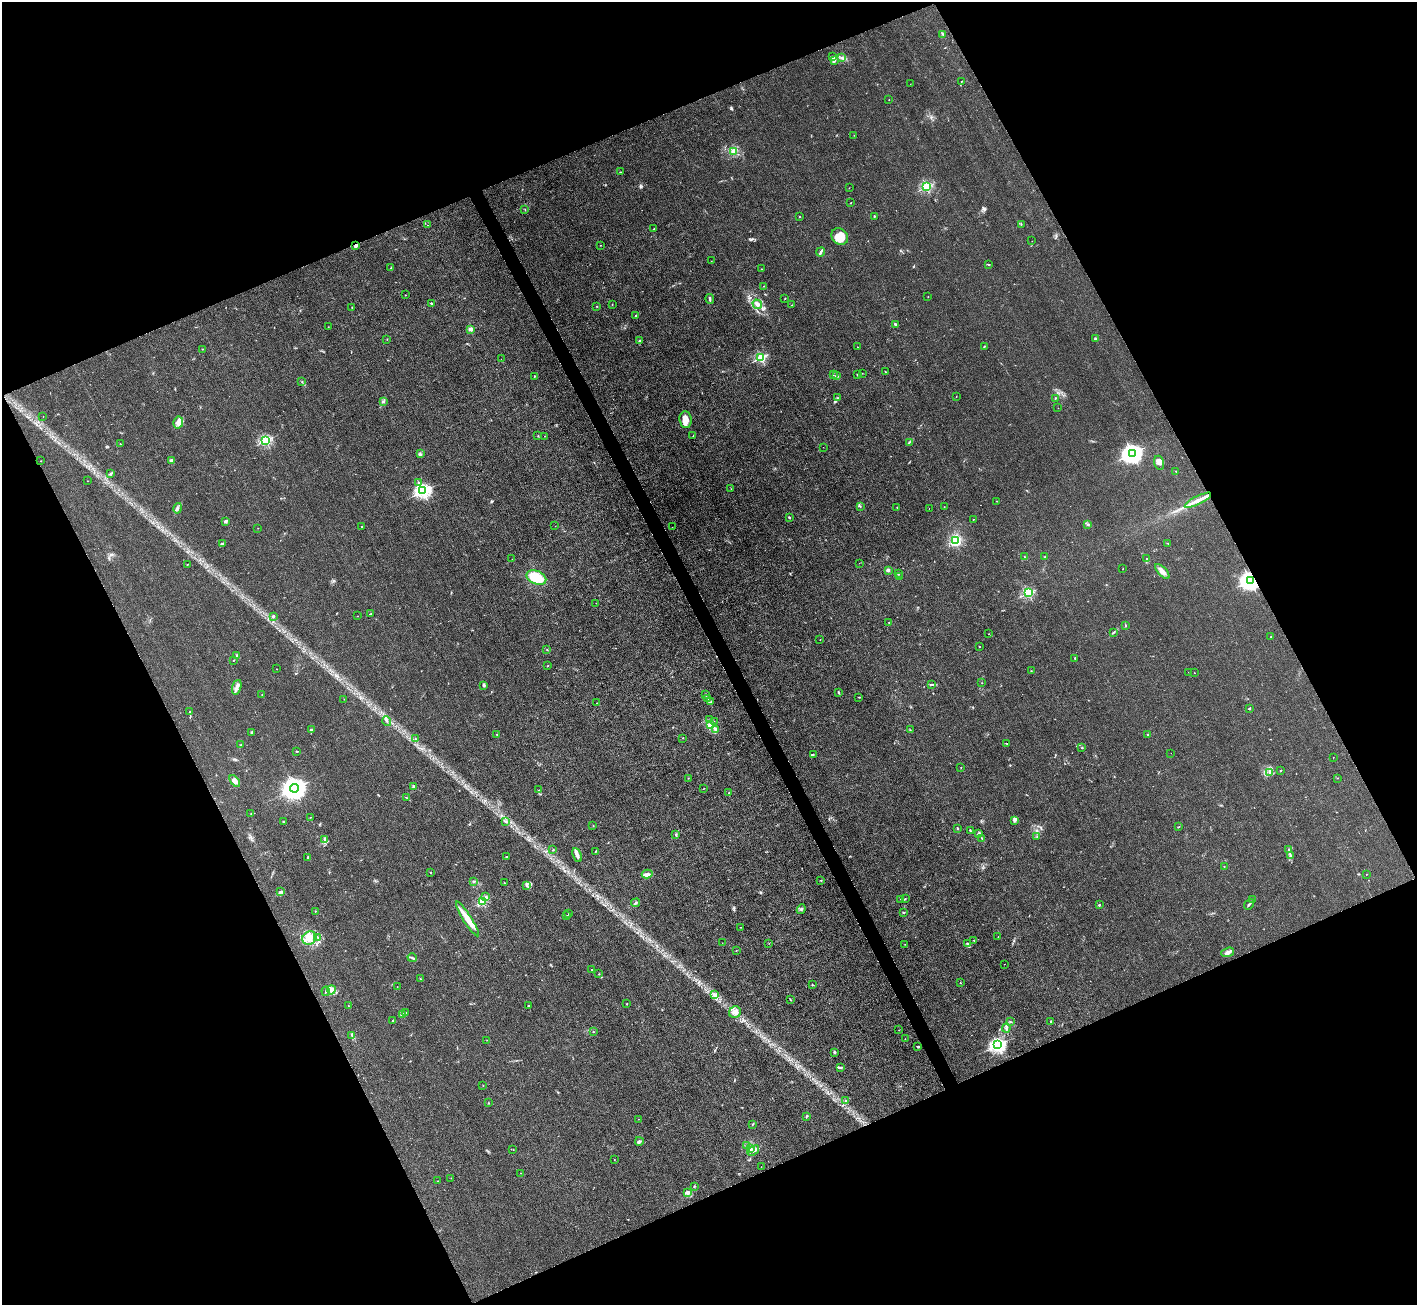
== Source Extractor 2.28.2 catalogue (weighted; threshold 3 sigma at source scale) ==
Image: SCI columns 2-5661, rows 154-5364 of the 5662 x 5652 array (HDU 1 of 3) = the unmasked area's bounding box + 8 px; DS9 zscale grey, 4 x 4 block average (1 PNG px = mean of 4 x 4 image px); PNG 1419 x 1307 px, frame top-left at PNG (2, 2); each listed source drawn as its Kron ellipse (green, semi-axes under 4 px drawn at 4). Shown black and unused: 45% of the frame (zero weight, under 3 of 4 exposures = <1% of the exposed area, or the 3 px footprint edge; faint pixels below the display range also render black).
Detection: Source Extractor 2.28.2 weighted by HDU 2 'WHT'. Background 0.0243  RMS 0.0047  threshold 0.0209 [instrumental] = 3 sigma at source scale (4.5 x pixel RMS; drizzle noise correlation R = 1.50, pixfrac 1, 0.05/0.05 arcsec/px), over >= 5 px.
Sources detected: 314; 1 cosmic-ray / hot-pixel residue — neither listed nor drawn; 4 coinciding with a brighter row at this scale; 24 inside a brighter listed object's ellipse — not listed separately; the other 285 listed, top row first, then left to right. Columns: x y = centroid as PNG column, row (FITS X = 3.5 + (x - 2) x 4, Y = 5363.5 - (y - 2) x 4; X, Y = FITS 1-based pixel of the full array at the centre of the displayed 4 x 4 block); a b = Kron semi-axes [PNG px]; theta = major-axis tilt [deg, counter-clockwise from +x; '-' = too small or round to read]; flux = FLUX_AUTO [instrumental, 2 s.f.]
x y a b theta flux
943 34 3 2 - 2
833 57 2 2 - 0.89
842 57 3 2 - 2.5
834 60 4 3 - 5
961 81 2 2 - 0.77
910 84 2 2 - 0.65
889 100 2 2 - 0.76
854 135 2 2 - 0.52
734 151 4 3 - 5.7
620 172 2 2 - 1.8
927 187 2 2 - 330
849 188 2 2 - 0.75
851 203 2 2 - 1.1
525 209 2 2 - 0.82
800 216 2 2 - 1.1
874 216 2 2 - 1.5
1021 224 2 2 - 1.5
427 225 2 2 - 0.69
654 229 2 2 - 1
840 236 9 7 -47 35
1032 241 2 2 - 0.63
600 245 2 2 - 1.4
356 246 3 2 - 9.5
821 252 4 2 - 5.3
711 261 2 2 - 0.56
988 264 3 2 - 2
391 268 2 2 - 1
761 269 2 2 - 0.91
763 286 2 2 - 0.87
405 295 2 2 - 0.79
928 297 2 2 - 0.95
785 298 2 2 - 1.4
710 299 5 2 - 6.1
431 303 3 2 - 2.2
612 304 2 2 - 1
757 304 5 3 - 11
792 305 2 2 - 1.3
597 306 2 2 - 1.4
352 307 2 2 - 1.1
636 315 2 2 - 2
895 324 4 2 - 3.4
328 327 2 2 - 1.2
470 329 2 2 - 52
387 339 2 2 - 0.75
1095 339 3 2 - 6.1
639 341 3 2 - 3.7
984 346 2 2 - 1.6
857 347 2 2 - 0.59
202 349 2 2 - 1.1
761 358 2 2 - 340
501 359 2 2 - 0.5
886 372 2 2 - 0.83
862 373 2 2 - 0.6
833 375 2 2 - 0.58
858 375 3 2 - 6
534 376 2 2 - 1.3
836 376 4 2 - 2.7
302 382 2 2 - 0.99
956 396 2 2 - 0.93
838 398 3 2 - 1.8
1055 398 3 2 - 2.3
383 402 3 2 - 2.8
1058 408 2 2 - 0.54
43 417 2 2 - 0.58
686 420 8 6 -83 25
178 422 6 5 - 13
538 436 2 2 - 0.75
544 436 2 2 - 0.6
693 436 2 2 - 1.3
266 440 2 2 - 360
909 442 4 2 - 1.7
120 444 2 2 - 1.1
823 447 2 2 - 0.48
1132 453 4 3 - 2000
420 454 3 2 - 3
171 460 2 2 - 9.7
41 461 2 2 - 0.74
1159 463 7 5 -74 13
1176 471 2 2 - 1.3
110 474 4 2 - 3.3
87 481 2 2 - 0.74
419 483 3 2 - 3.2
731 489 2 2 - 0.74
423 491 3 2 - 910
1198 500 14 4 27 23
997 501 2 2 - 0.74
860 507 2 2 - 1.1
897 507 2 2 - 0.99
944 507 2 2 - 0.64
178 508 5 2 - 5.2
929 508 2 2 - 0.65
789 517 2 2 - 4.8
973 519 2 2 - 1.1
225 521 4 3 - 4.2
1088 524 2 2 - 2.6
555 526 2 2 - 0.46
362 527 2 2 - 3.4
672 527 2 2 - 0.79
258 528 2 2 - 0.57
955 540 4 3 - 210
1167 543 3 2 - 1.6
222 544 4 3 - 5.6
1024 557 2 2 - 0.86
1045 557 2 2 - 2.7
512 559 2 2 - 0.84
1147 559 2 2 - 6.3
859 563 2 2 - 0.45
187 564 2 2 - 1
1123 569 3 2 - 1.2
888 570 2 2 - 26
1162 571 9 4 -45 13
898 573 2 2 - 1.8
899 576 2 2 - 1.5
536 578 10 6 -24 50
1250 580 3 3 - 1800
1028 593 2 2 - 320
596 603 2 2 - 0.51
371 614 3 2 - 2.5
273 616 3 2 - 6.2
357 616 2 2 - 0.78
889 622 2 2 - 0.81
1125 625 3 2 - 1.8
1113 632 3 2 - 2.2
989 634 2 2 - 0.67
1271 636 2 2 - 0.74
820 639 2 2 - 0.75
979 647 2 2 - 3.4
547 650 2 2 - 1.3
236 655 3 2 - 1.7
1075 658 2 2 - 7.7
234 660 2 2 - 0.74
547 666 2 2 - 1.5
277 669 2 2 - 0.86
1031 671 2 2 - 1.1
1189 672 2 2 - 0.45
1194 673 2 2 - 1.1
982 683 2 2 - 0.99
931 685 3 2 - 2.4
483 686 4 2 - 1.6
237 687 7 3 73 10
839 692 3 2 - 2.1
262 695 2 2 - 1
706 695 4 2 - 1.9
859 697 2 2 - 1.6
344 699 2 2 - 1
707 699 2 2 - 1.2
711 702 2 2 - 0.99
597 703 2 2 - 1.3
1249 708 3 2 - 2.8
190 712 3 2 - 0.78
709 720 3 2 - 2.2
387 721 5 2 - 4.6
714 721 2 2 - 1
710 725 3 2 - 3.3
311 729 3 2 - 3.3
715 729 3 2 - 6.7
910 730 2 2 - 1.5
251 732 3 2 - 2
497 734 3 2 - 1.3
1148 734 2 2 - 3.7
682 738 2 2 - 0.73
415 739 2 2 - 1.1
1007 744 2 2 - 0.96
240 745 4 2 - 2.5
1082 748 2 2 - 2.4
297 751 3 2 - 1.9
1171 753 2 2 - 0.45
813 755 3 2 - 1.7
1333 757 2 2 - 0.69
961 767 2 2 - 1.1
1281 770 2 2 - 1.8
1270 773 2 2 - 1.1
688 778 2 2 - 1.7
1337 778 2 2 - 0.56
235 781 7 4 -52 11
413 786 3 2 - 2.6
295 788 4 4 - 3300
704 788 2 2 - 0.85
539 790 2 2 - 1.6
729 793 2 2 - 1.1
407 798 3 2 - 1.4
251 814 2 2 - 1.2
310 817 2 2 - 0.98
1015 820 3 2 - 4
505 821 3 2 - 2.1
284 822 2 2 - 1.4
593 826 2 2 - 0.99
1179 826 3 2 - 1.6
957 829 2 2 - 2.4
970 830 2 2 - 2.6
979 833 3 3 - 3.8
676 835 2 2 - 2.7
1037 836 2 2 - 2
982 838 2 2 - 1.6
325 840 4 2 - 4.3
1289 849 2 2 - 2.7
553 850 2 2 - 1.9
596 851 3 2 - 1.8
577 855 7 3 -64 9.7
1290 855 3 2 - 3.2
507 856 2 2 - 1.4
308 857 2 2 - 7.8
1224 866 2 2 - 1.3
430 873 3 2 - 1.6
647 874 5 3 - 9.1
1366 874 2 2 - 0.93
821 880 2 2 - 1.3
473 882 2 2 - 5.8
504 883 2 2 - 3.6
526 885 3 2 - 1.2
281 891 4 2 - 3.7
486 897 4 3 - 4.8
905 898 2 2 - 1.4
901 899 2 2 - 1.4
1253 900 3 2 - 3.1
482 901 2 2 - 200
636 903 5 2 - 4.5
1249 904 6 2 50 5.1
1099 905 2 2 - 8.4
801 909 5 2 - 3.7
315 911 2 2 - 1.3
904 913 3 2 - 2.1
569 914 2 2 - 1.2
567 916 2 2 - 1.7
467 919 20 4 -58 36
740 927 2 2 - 0.56
998 937 2 2 - 0.54
309 938 7 6 - 25
318 938 3 2 - 2.5
974 940 3 2 - 1.2
722 943 2 2 - 0.59
769 943 2 2 - 0.97
967 943 2 2 - 2.4
905 944 2 2 - 0.65
736 951 2 2 - 0.83
1228 952 7 3 19 11
412 958 5 2 - 4.8
1004 964 2 2 - 0.55
592 970 2 2 - 1.2
599 974 2 2 - 1.7
420 979 3 2 - 1.6
960 983 2 2 - 1.2
812 985 3 2 - 2
397 987 2 2 - 0.69
331 990 4 3 - 12
326 991 4 2 - 4.3
715 994 4 3 - 5.5
790 1000 4 2 - 1.5
627 1004 2 2 - 1.2
348 1006 2 2 - 1.3
529 1006 3 2 - 2.5
735 1012 6 5 - 13
406 1013 2 2 - 1
402 1015 2 2 - 1.5
393 1021 3 2 - 1.6
1051 1021 2 2 - 2.1
1010 1022 2 2 - 1.2
1006 1028 4 2 - 4.9
899 1030 2 2 - 0.58
593 1032 2 2 - 2
352 1035 2 2 - 2
905 1039 2 2 - 0.6
487 1040 2 2 - 0.53
998 1045 3 2 - 790
918 1046 3 2 - 3.1
834 1052 3 2 - 1.4
840 1067 4 2 - 8.3
483 1085 2 2 - 0.97
846 1101 2 2 - 1.3
489 1103 2 2 - 1.2
807 1116 2 2 - 2
638 1119 2 2 - 1.1
752 1124 3 2 - 2.5
639 1141 4 3 - 5.2
747 1145 3 2 - 2.6
750 1148 4 3 - 6.5
513 1150 2 2 - 0.68
753 1151 6 2 39 6.6
614 1159 2 2 - 0.93
761 1167 2 2 - 0.69
521 1173 2 2 - 1.2
451 1178 2 2 - 0.69
438 1181 2 2 - 0.69
694 1186 2 2 - 1.9
687 1193 4 3 - 10
Overlapping masked pixels (flux is a lower limit): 2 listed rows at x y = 356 246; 1250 580
Diffuse or blended objects may show on this block-average render without a row.